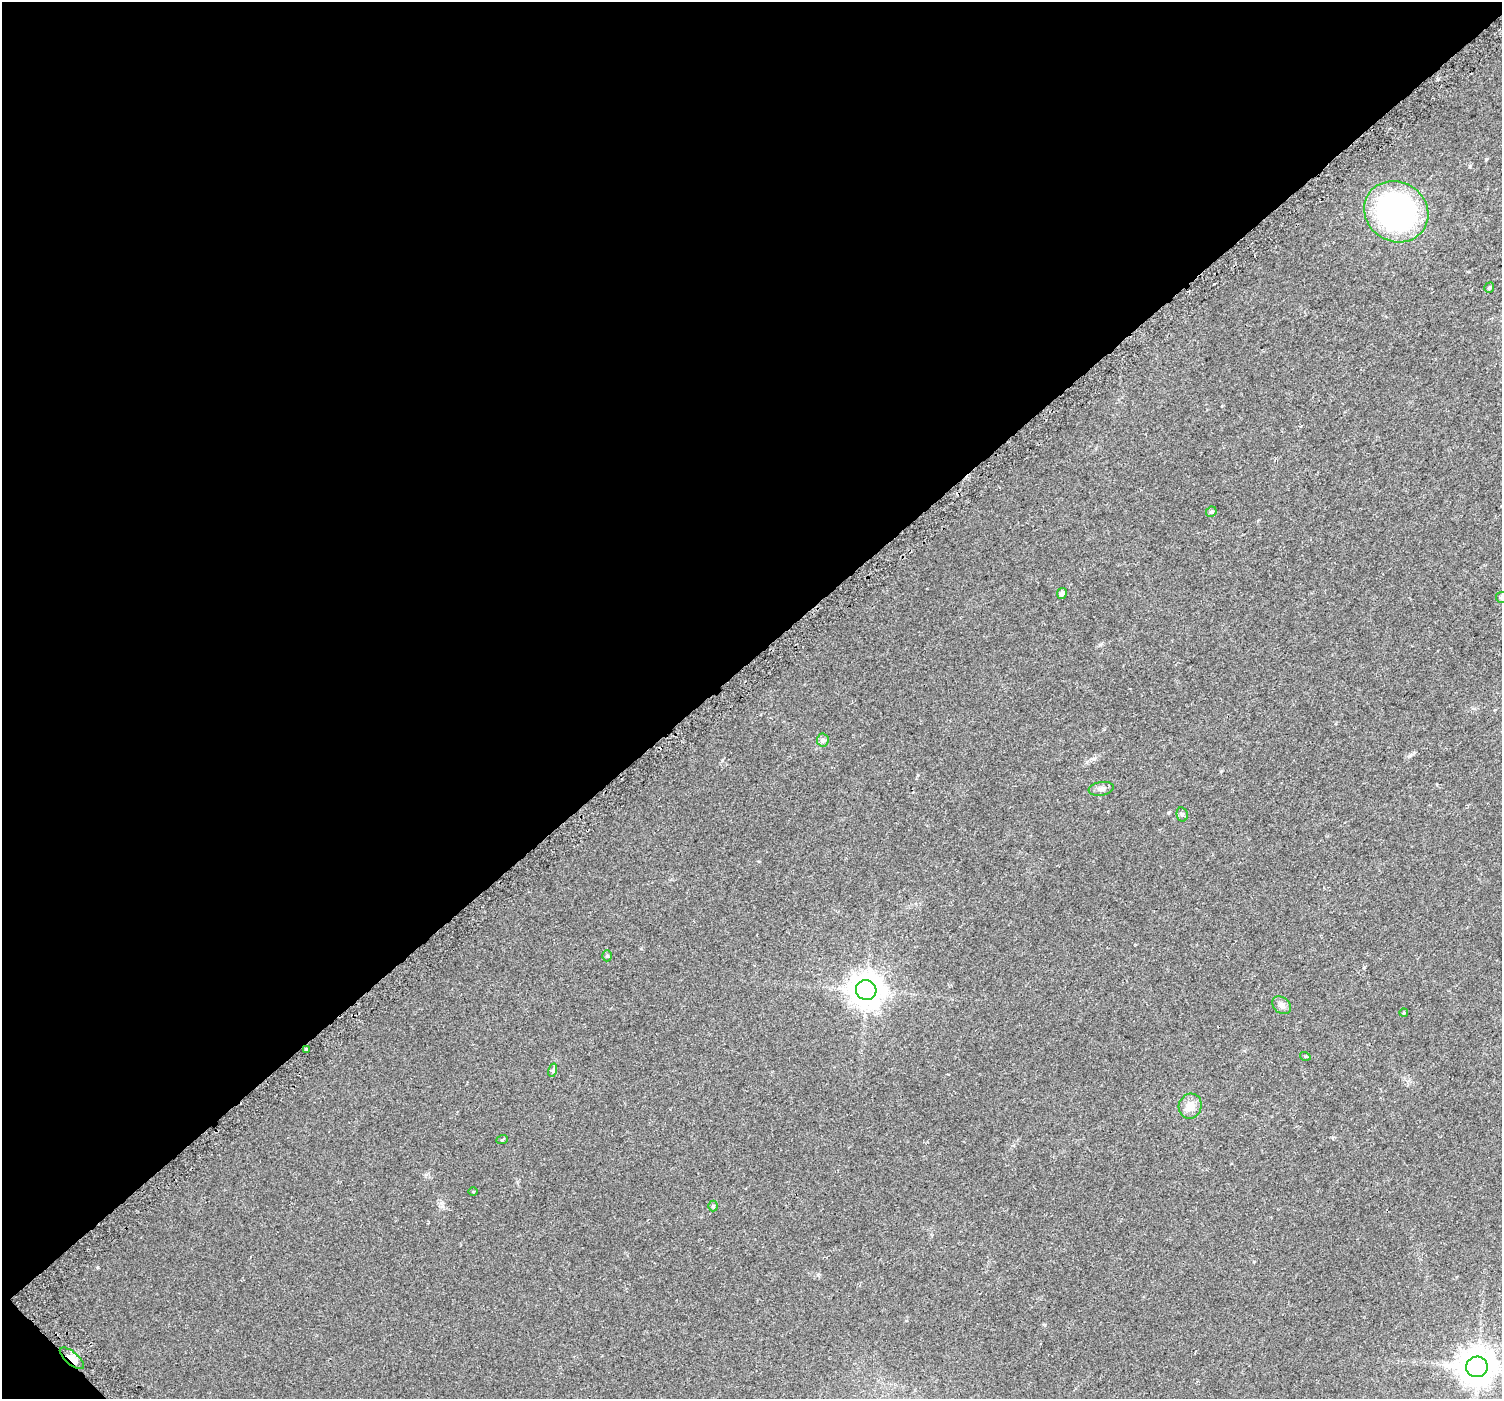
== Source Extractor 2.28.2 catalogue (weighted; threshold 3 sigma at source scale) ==
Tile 5 of 4 x 4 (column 1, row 2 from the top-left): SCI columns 51-1550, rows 3075-4471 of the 6110 x 6080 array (HDU 1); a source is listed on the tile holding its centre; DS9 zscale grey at full resolution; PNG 1504 x 1401 px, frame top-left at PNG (2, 2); each listed source drawn as its Kron ellipse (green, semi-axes under 4 px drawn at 4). Shown black and unused: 47% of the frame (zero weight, under 2 of 3 exposures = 3% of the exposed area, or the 3 px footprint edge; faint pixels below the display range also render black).
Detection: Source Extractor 2.28.2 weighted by HDU 2 'WHT'; one run over the whole footprint, this tile lists its part. Background 0.0149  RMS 0.0057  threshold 0.0258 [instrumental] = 3 sigma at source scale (4.5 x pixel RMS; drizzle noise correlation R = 1.50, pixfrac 1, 0.0396/0.0396 arcsec/px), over >= 5 px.
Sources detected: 24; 3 cosmic-ray / hot-pixel residue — neither listed nor drawn; the other 21 listed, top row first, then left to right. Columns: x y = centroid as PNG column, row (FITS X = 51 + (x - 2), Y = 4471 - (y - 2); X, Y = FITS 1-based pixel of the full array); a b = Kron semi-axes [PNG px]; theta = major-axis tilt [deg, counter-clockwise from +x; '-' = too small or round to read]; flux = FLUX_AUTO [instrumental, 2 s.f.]
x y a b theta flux
1396 212 33 29 -31 120
1489 288 5 4 - 0.87
1211 512 5 5 - 1.1
1062 594 5 5 - 2
1501 597 5 5 - 0.96
823 740 6 6 - 1.3
1101 789 13 7 9 2.2
1182 814 7 5 -77 1
607 956 5 4 - 0.9
866 990 10 10 - 910
1282 1005 10 8 -40 2.4
1404 1013 4 3 - 0.42
306 1049 4 3 - 4.1
1305 1056 5 3 - 0.54
553 1070 7 4 73 0.95
1190 1106 13 11 67 5.8
502 1140 6 3 20 0.6
473 1192 5 3 - 0.46
713 1206 5 5 - 0.79
72 1358 15 6 -41 6.1
1477 1367 11 10 - 1200
Overlapping masked pixels (flux is a lower limit): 2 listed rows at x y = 306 1049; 72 1358
Isophote crosses this tile's border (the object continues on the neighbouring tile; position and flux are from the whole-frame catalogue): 1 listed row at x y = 1501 597
Unlisted compact peaks at least as high as the median listed source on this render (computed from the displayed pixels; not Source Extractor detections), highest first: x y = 1486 159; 97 1267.